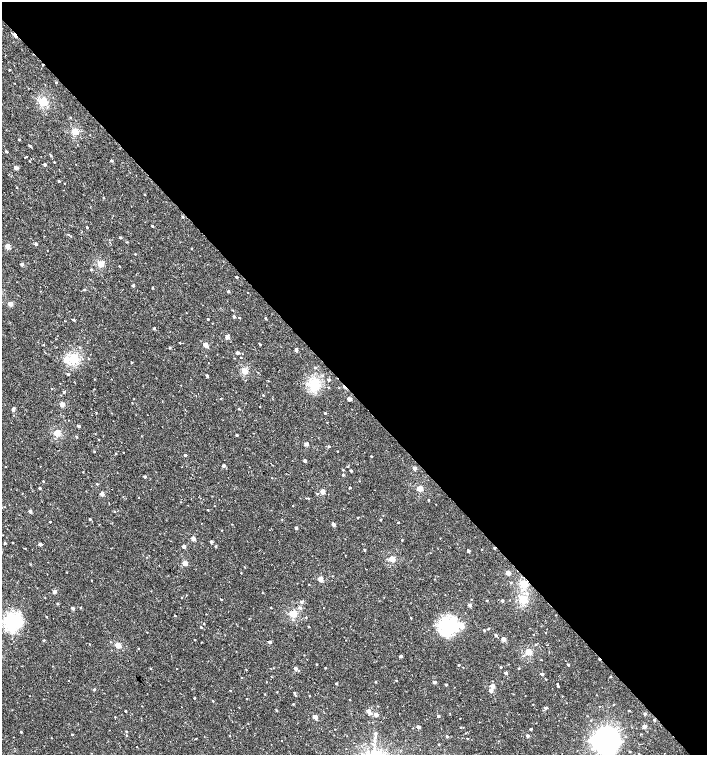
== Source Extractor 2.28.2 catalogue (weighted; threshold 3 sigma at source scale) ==
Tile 8 of 4 x 4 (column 4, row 2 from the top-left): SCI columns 4481-5890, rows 3011-4515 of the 6043 x 6058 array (HDU 1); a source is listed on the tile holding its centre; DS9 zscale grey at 2 x 2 block average (1 PNG px = mean of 2 x 2 image px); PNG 709 x 757 px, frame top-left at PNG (2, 2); no overlay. Shown black and unused: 52% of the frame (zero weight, under 2 of 3 exposures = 2% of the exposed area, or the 3 px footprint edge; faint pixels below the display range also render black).
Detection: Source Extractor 2.28.2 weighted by HDU 2 'WHT'; one run over the whole footprint, this tile lists its part. Background -4.39e-05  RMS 0.0026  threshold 0.0116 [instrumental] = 3 sigma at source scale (4.5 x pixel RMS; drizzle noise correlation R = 1.50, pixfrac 1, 0.0396/0.0396 arcsec/px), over >= 5 px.
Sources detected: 225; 3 inside a brighter object's white glare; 4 cosmic-ray / hot-pixel residue — not listed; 1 inside a brighter listed object's ellipse — not listed separately; the other 217 listed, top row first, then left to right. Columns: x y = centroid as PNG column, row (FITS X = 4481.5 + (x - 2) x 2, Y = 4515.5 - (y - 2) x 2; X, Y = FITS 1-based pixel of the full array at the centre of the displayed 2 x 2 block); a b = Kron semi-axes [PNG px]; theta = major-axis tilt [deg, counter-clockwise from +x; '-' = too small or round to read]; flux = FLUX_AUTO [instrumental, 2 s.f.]
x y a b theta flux
15 35 3 2 - 6.2
9 70 2 2 - 0.32
56 82 2 2 - 0.42
43 102 3 3 - 28
70 117 2 2 - 0.33
75 131 3 3 - 17
19 139 2 2 - 0.45
29 146 3 3 - 0.63
6 151 4 2 - 0.49
112 161 3 2 - 0.87
54 162 2 2 - 0.27
45 165 2 2 - 1.2
16 168 3 2 - 2.5
59 181 2 2 - 0.61
16 187 2 2 - 0.34
144 194 2 2 - 0.38
103 198 2 2 - 0.34
152 226 2 2 - 0.62
87 227 2 2 - 0.47
68 235 2 2 - 0.32
120 237 2 2 - 0.5
35 244 3 2 - 1
8 246 2 2 - 7.1
135 254 2 2 - 0.28
22 264 2 2 - 2.2
100 264 3 3 - 15
91 270 3 2 - 0.48
136 274 2 2 - 0.39
236 277 2 2 - 0.73
133 285 2 2 - 1.3
152 287 3 2 - 0.37
84 290 2 2 - 0.45
228 291 2 2 - 0.79
248 293 2 2 - 0.23
10 304 2 2 - 6.5
234 316 3 2 - 0.93
239 318 2 2 - 0.3
266 318 3 2 - 0.46
208 319 2 2 - 0.6
74 320 3 2 - 0.62
154 328 3 2 - 0.67
227 337 3 3 - 3.4
180 343 2 2 - 2.1
43 345 2 2 - 0.27
205 345 3 2 - 6.4
170 347 3 2 - 0.55
296 350 3 2 - 1.9
237 353 2 2 - 1.8
74 358 3 3 - 42
66 360 3 3 - 4.6
131 362 2 2 - 0.33
315 367 3 2 - 0.57
244 371 3 3 - 15
68 374 3 3 - 0.71
207 375 2 2 - 1.1
329 380 2 2 - 0.93
314 384 3 3 - 56
329 387 2 2 - 0.27
64 392 3 3 - 0.61
263 395 2 2 - 0.33
221 399 2 2 - 0.25
349 399 2 2 - 2.6
62 404 3 2 - 6.8
260 407 2 2 - 0.49
14 408 3 3 - 0.95
239 409 3 2 - 0.37
96 413 3 2 - 0.26
78 426 2 2 - 1.4
57 433 3 3 - 17
237 435 2 2 - 0.81
76 436 2 2 - 0.44
306 444 2 2 - 3.2
329 446 3 2 - 0.56
338 451 2 2 - 0.32
116 453 2 2 - 0.27
185 455 2 2 - 0.9
371 456 2 2 - 0.39
305 461 2 2 - 2.1
224 466 3 2 - 1.9
415 468 2 2 - 3.4
343 470 2 2 - 0.36
351 471 2 2 - 0.76
83 472 2 2 - 0.23
343 475 2 2 - 0.64
145 477 2 2 - 1.2
43 481 2 2 - 0.31
97 484 3 2 - 0.4
40 488 2 2 - 1.1
350 488 2 2 - 0.71
420 488 3 3 - 13
322 491 3 2 - 7.7
102 494 2 2 - 4.7
317 494 2 2 - 0.33
308 498 3 2 - 0.32
428 500 2 2 - 0.35
293 506 2 2 - 0.22
208 510 2 2 - 0.35
30 511 2 2 - 2.4
358 517 2 2 - 0.37
90 519 3 2 - 0.51
380 520 3 2 - 0.3
50 522 2 2 - 0.39
398 522 2 2 - 0.31
333 524 3 2 - 2.6
296 528 2 2 - 1.5
193 539 3 2 - 3.5
402 540 2 2 - 0.34
211 542 3 2 - 1.5
5 543 2 2 - 0.7
12 543 2 2 - 0.3
40 544 3 2 - 1.4
184 546 2 2 - 2.1
216 546 3 2 - 0.49
365 550 2 2 - 0.74
468 551 2 2 - 1.3
431 553 2 2 - 0.23
392 559 3 3 - 13
185 563 3 2 - 6.9
30 564 2 2 - 0.26
67 572 2 2 - 0.23
508 573 3 2 - 6.3
320 579 3 2 - 7.5
92 580 2 2 - 0.25
511 582 3 2 - 0.31
309 584 2 2 - 0.26
524 584 3 3 - 28
54 592 2 2 - 2.7
181 598 2 2 - 0.26
221 599 3 2 - 0.36
523 599 3 3 - 30
487 600 2 2 - 0.32
502 601 2 2 - 1.3
301 602 3 3 - 0.98
57 604 2 2 - 0.67
470 605 3 2 - 1.6
271 607 2 2 - 0.29
323 607 2 2 - 0.38
73 608 2 2 - 1.9
80 608 2 2 - 0.48
300 608 4 3 - 0.78
293 614 3 3 - 20
175 615 2 2 - 0.28
46 617 2 2 - 0.3
306 617 2 2 - 0.25
411 618 2 2 - 0.32
12 622 4 4 - 100
204 623 2 2 - 0.3
308 626 2 2 - 0.39
448 626 4 4 - 110
201 627 2 2 - 0.44
488 629 2 2 - 0.48
484 630 3 2 - 0.51
495 635 3 2 - 0.87
533 635 2 2 - 0.27
504 639 3 2 - 4.2
44 640 3 2 - 0.55
194 640 2 2 - 0.27
202 642 2 2 - 0.25
270 642 2 2 - 1.3
118 645 3 2 - 9.3
535 645 3 2 - 0.31
138 649 2 2 - 0.24
528 652 3 3 - 15
401 656 3 2 - 1.2
316 664 2 2 - 0.43
459 665 2 2 - 0.53
568 665 2 2 - 1.1
501 667 2 2 - 0.37
150 668 2 2 - 0.35
295 668 3 2 - 2.7
325 668 2 2 - 0.4
519 668 2 2 - 0.39
506 673 2 2 - 2
542 674 2 2 - 1.6
611 677 2 2 - 0.41
396 680 2 2 - 0.36
375 682 2 2 - 0.37
434 682 2 2 - 2
336 684 2 2 - 0.63
557 684 2 2 - 2.6
446 685 2 2 - 1
492 686 3 2 - 4.6
558 686 2 2 - 0.53
94 689 2 2 - 0.87
230 690 2 2 - 0.25
491 691 3 3 - 2.5
294 693 3 3 - 0.53
309 696 2 2 - 0.28
194 698 2 2 - 0.4
350 700 2 2 - 0.21
212 701 3 2 - 0.41
293 704 3 2 - 0.33
546 708 3 3 - 0.84
276 710 3 2 - 0.46
125 711 2 2 - 0.63
368 711 4 3 - 3.3
629 711 2 2 - 0.33
645 714 3 2 - 0.97
376 715 3 2 - 3.3
438 716 2 2 - 1.3
115 717 2 2 - 1.3
315 717 3 2 - 4.9
419 727 3 2 - 1.9
644 727 3 2 - 3
531 729 2 2 - 0.67
126 731 2 2 - 0.55
21 732 2 2 - 0.44
375 733 3 3 - 0.75
72 734 2 2 - 0.36
127 735 2 2 - 0.28
447 736 2 2 - 0.87
528 736 3 2 - 1.5
467 738 3 2 - 0.26
606 741 7 7 - 520
439 744 2 2 - 0.49
137 747 2 2 - 0.2
630 751 2 2 - 0.4
Overlapping masked pixels (flux is a lower limit): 1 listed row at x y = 15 35
Isophote crosses this tile's border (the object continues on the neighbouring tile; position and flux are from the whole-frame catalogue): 1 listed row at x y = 606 741
Diffuse or blended objects may show on this block-average render without a row.